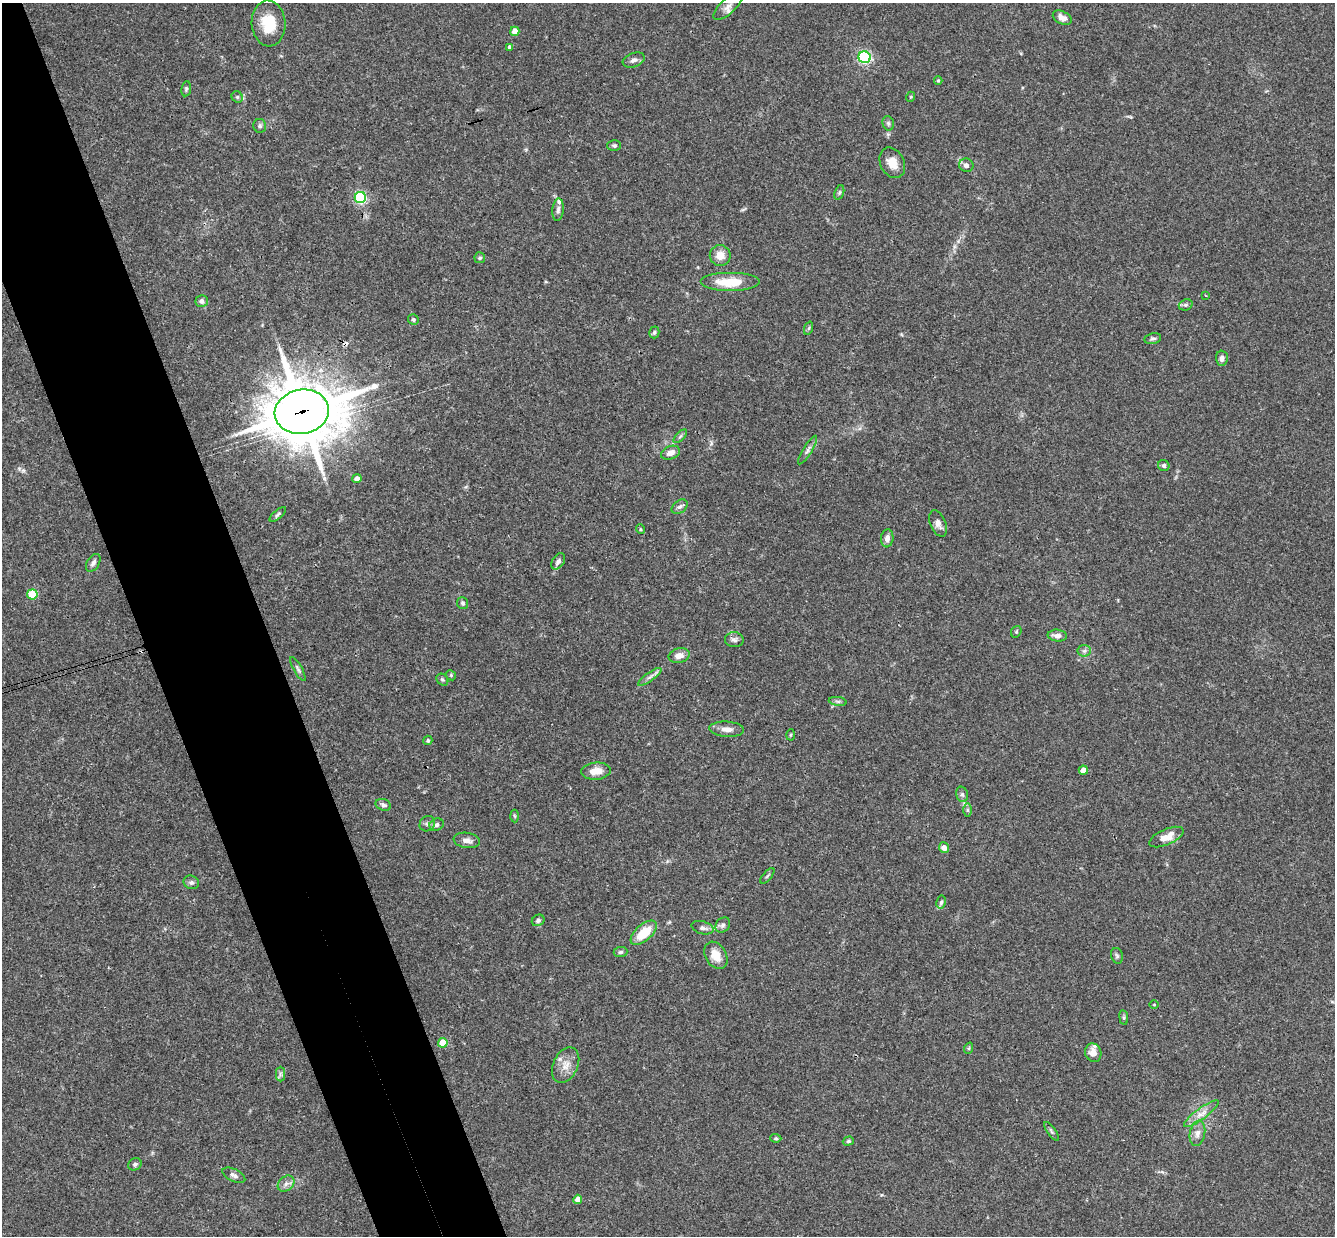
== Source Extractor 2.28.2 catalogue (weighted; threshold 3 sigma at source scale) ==
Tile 11 of 4 x 4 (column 3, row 3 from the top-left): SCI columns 2725-4057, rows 1529-2762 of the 5447 x 5401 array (HDU 1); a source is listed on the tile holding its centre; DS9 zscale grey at full resolution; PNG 1337 x 1238 px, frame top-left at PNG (2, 3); each listed source drawn as its Kron ellipse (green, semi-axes under 4 px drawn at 4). Shown black and unused: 9% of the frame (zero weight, under 3 of 4 exposures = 6% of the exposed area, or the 3 px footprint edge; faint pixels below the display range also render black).
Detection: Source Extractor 2.28.2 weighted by HDU 2 'WHT'; one run over the whole footprint, this tile lists its part. Background 0.0844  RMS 0.0034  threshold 0.0153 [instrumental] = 3 sigma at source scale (4.5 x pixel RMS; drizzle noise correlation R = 1.50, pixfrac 1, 0.05/0.05 arcsec/px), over >= 5 px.
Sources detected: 100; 2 cosmic-ray / hot-pixel residue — neither listed nor drawn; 3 inside a brighter listed object's ellipse — not listed separately; the other 95 listed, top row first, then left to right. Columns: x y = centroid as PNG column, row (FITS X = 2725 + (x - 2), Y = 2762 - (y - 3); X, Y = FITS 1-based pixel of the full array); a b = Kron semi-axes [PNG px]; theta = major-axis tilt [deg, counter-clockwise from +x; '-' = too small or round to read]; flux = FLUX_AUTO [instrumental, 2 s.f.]
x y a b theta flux
728 6 18 7 42 2.3
1062 18 10 6 -26 2
269 23 23 17 -86 9.8
515 31 4 4 - 3.7
510 47 4 3 - 0.97
865 57 6 5 - 56
634 60 11 7 20 1.4
938 81 4 4 - 0.42
186 89 7 5 81 0.63
237 97 6 5 - 0.62
910 97 5 3 - 0.29
888 123 7 5 -75 0.71
260 126 7 6 - 0.81
614 146 7 5 -2 0.72
892 163 16 12 -64 4.2
966 165 7 6 - 1.4
839 192 7 4 70 0.59
360 197 5 5 - 46
558 210 11 5 85 1.2
720 255 10 10 - 3.7
480 258 5 5 - 0.68
730 282 30 9 0 9.5
1206 296 4 2 - 0.29
202 301 6 6 - 1.3
1186 305 7 5 20 0.76
413 319 6 5 - 0.62
809 328 7 4 71 0.49
654 332 6 5 - 0.71
1153 338 8 5 10 0.77
1222 358 7 6 - 1.7
302 412 27 22 10 2100
680 436 8 3 45 0.59
808 450 16 4 58 1.3
670 453 10 6 21 2.2
1164 465 6 5 - 0.85
357 479 4 4 - 2.2
680 507 9 6 38 1
278 514 10 4 40 0.65
938 523 14 7 -67 2
640 529 5 3 - 0.33
887 538 9 6 83 1.7
558 561 9 6 57 1.3
93 563 10 6 57 1.2
32 594 5 5 - 14
463 603 6 5 - 0.74
1016 632 6 5 - 0.48
1057 636 9 6 -5 1.9
734 640 9 7 -4 1.2
1084 651 6 6 - 0.89
679 656 11 7 11 2.4
298 669 13 4 -61 0.78
451 675 5 4 - 0.43
650 677 14 4 35 1.3
442 680 6 5 - 0.57
838 701 9 4 -8 0.75
727 729 17 7 -4 2.6
791 735 5 3 - 0.36
428 740 4 4 - 0.61
1083 770 4 4 - 4.3
596 771 15 8 5 4.1
962 794 8 6 -74 0.84
383 805 8 5 -20 1
967 810 6 4 -90 0.6
514 816 6 4 -87 0.45
427 824 8 7 - 0.98
437 825 7 6 - 0.99
1166 837 18 8 23 4
467 840 13 7 -9 1.9
944 848 5 5 - 2.1
767 876 9 3 50 0.54
191 882 8 6 -22 0.96
941 902 7 4 78 0.65
538 920 6 5 - 0.75
723 925 8 6 48 1
703 928 11 6 -15 1.3
644 933 16 8 41 9.1
620 952 7 5 5 0.69
716 955 14 10 -58 4.5
1117 956 8 5 -73 0.75
1154 1005 4 3 - 0.28
1124 1017 7 4 -82 0.53
443 1043 5 4 - 7.3
969 1048 6 3 72 0.4
1093 1053 9 8 - 2.7
566 1065 19 12 65 4
280 1074 7 4 -90 0.81
1201 1114 21 5 36 3
1052 1131 11 4 -53 0.62
1197 1133 13 7 79 2.1
776 1138 5 4 - 0.48
848 1141 5 4 - 0.53
135 1164 7 6 - 0.72
234 1175 12 6 -26 1.3
286 1184 9 7 43 1.4
578 1199 4 4 - 3.5
Overlapping masked pixels (flux is a lower limit): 1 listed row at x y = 302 412